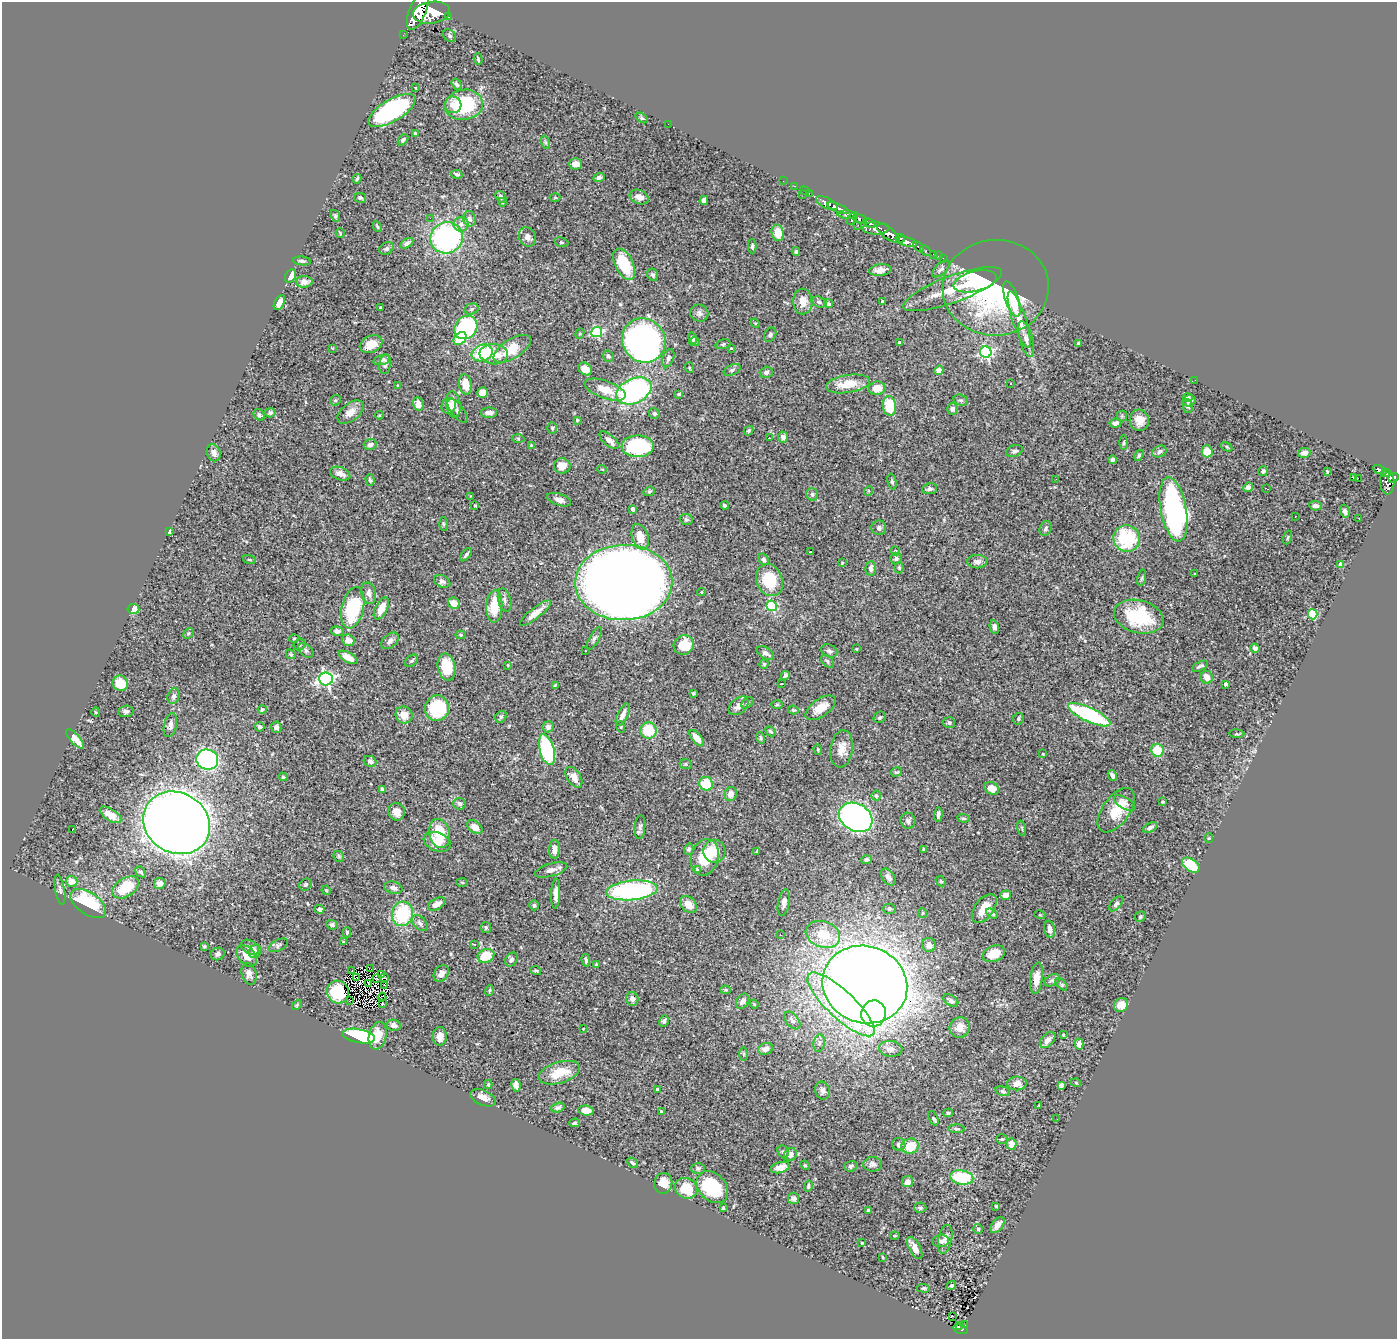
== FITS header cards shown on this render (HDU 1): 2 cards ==
NAXIS1  =                 1395
NAXIS2  =                 1337

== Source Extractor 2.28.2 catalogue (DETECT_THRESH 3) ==
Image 1395 x 1337 px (HDU 1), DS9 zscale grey, 1 PNG px = 1 image px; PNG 1399 x 1341 px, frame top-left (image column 1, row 1337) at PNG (2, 2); each listed source drawn as its Kron ellipse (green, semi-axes under 4 px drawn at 4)
Background 0.93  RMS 0.028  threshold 0.0838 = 3 sigma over >= 5 px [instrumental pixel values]
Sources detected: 484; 3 with non-positive FLUX_AUTO (blend fragments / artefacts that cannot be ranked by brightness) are neither listed nor drawn; the other 481 listed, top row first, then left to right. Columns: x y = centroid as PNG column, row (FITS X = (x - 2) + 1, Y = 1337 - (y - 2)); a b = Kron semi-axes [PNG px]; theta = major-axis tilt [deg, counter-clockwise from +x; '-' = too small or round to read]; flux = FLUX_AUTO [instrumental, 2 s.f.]
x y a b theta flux
418 10 21 8 67 6400
432 13 19 11 8 8300
448 17 3 3 - 96
403 35 2 2 - 7.4
450 36 7 5 -47 3.9
478 59 6 3 -76 2.5
457 84 6 4 -54 3.9
416 88 3 2 - 1.1
453 105 8 8 - 16
464 105 19 15 7 130
392 110 26 11 31 290
642 118 7 4 -33 3.3
668 124 2 2 - 7.5
415 133 4 3 - 2.3
403 140 6 4 49 3.6
545 142 7 4 -71 2.8
575 164 6 5 - 15
457 174 6 4 -14 4.4
599 177 6 4 18 4.9
357 179 5 3 - 2.5
783 181 2 2 - 13
794 186 3 2 - 23
805 191 5 2 - 21
803 194 3 2 - 39
809 194 3 2 - 26
501 197 6 5 - 5.4
555 197 5 3 - 1.9
639 197 10 7 -22 13
360 198 6 5 - 3.4
704 200 4 4 - 6.8
502 202 4 3 - 1.6
827 203 11 5 -26 2200
838 208 11 4 -23 1900
847 215 10 4 -6 540
335 216 6 4 -69 2.6
430 218 2 2 - 29
853 218 7 3 53 630
469 219 8 6 -79 6.9
860 219 7 4 -16 750
870 223 6 4 -22 660
461 224 7 7 - 8.7
858 225 2 2 - 21
377 226 6 3 -63 2.3
876 228 13 6 -1 1900
340 233 5 2 - 1.6
778 233 8 6 -77 24
888 233 13 5 -37 3500
527 237 10 8 -62 11
446 238 16 15 - 360
900 238 5 3 - 520
561 242 7 4 -17 3.1
906 242 10 4 -15 1500
407 243 7 4 31 6.6
752 246 7 3 89 3.5
918 247 6 3 -43 290
386 249 7 6 - 4.6
925 251 6 3 -44 170
796 252 4 3 - 2.6
934 255 4 3 - 64
938 256 3 2 - 17
943 258 2 2 - 8.6
302 261 9 4 -7 4.5
624 264 17 9 -63 80
941 269 11 5 43 6
880 270 11 5 7 13
653 275 6 5 - 4
291 276 7 5 62 16
975 281 22 10 14 89
304 282 8 6 1 12
996 288 53 48 3 370
953 289 52 13 20 67
1012 299 18 6 -71 72
882 301 3 3 - 3.4
803 302 13 9 -87 19
819 302 8 5 -16 4.7
279 303 8 4 62 15
828 304 4 4 - 3.7
380 308 3 2 - 2
471 309 7 5 17 4
699 313 9 8 - 7.7
1019 319 29 6 -71 28
755 323 5 4 - 1.9
466 327 12 10 45 220
597 332 5 5 - 210
580 334 5 4 - 2.5
770 335 7 5 59 4.3
460 338 7 5 46 65
692 338 6 4 -59 4.3
1026 339 18 6 -76 13
644 340 23 21 -54 1000
694 342 5 4 - 4.1
899 342 3 3 - 2
1078 343 4 4 - 1.9
371 344 12 8 24 26
723 344 7 4 16 3.2
332 348 3 2 - 1.4
731 348 4 3 - 1.9
512 349 21 9 32 50
986 352 6 5 - 290
482 353 11 8 20 100
494 354 14 10 -6 22
608 356 6 5 - 3.9
668 358 9 5 70 5.9
381 360 8 4 15 5.6
385 364 10 6 83 6.5
690 368 5 3 - 1.7
585 369 7 6 - 16
732 370 9 5 24 4.9
939 370 5 4 - 13
766 372 6 5 - 5.3
1195 380 3 2 - 1.4
465 384 10 6 -80 31
848 384 22 9 9 39
1011 384 3 2 - 3.2
397 385 2 2 - 1.2
877 388 8 6 11 27
605 390 21 8 -20 36
634 391 18 12 25 410
483 393 6 5 - 13
679 394 4 3 - 2.4
1188 397 5 3 - 4.7
335 400 6 5 - 2.8
961 400 7 5 -18 3.5
1189 401 7 5 17 7.7
418 404 7 5 -78 17
453 404 13 7 -82 13
449 406 8 7 - 20
889 406 10 6 -83 77
1188 406 7 5 -81 3.7
952 409 6 5 - 6.8
458 411 14 6 -51 6.7
350 412 15 8 39 18
270 413 5 5 - 4.4
489 413 8 5 0 11
654 414 5 5 - 5.1
259 415 6 5 - 3.8
379 415 4 3 - 1.7
1122 416 5 5 - 2.8
577 420 4 4 - 2.2
1139 420 10 9 - 21
1115 423 6 4 7 7.4
552 428 6 5 - 2.9
748 431 5 4 - 3.3
783 437 5 5 - 8.8
518 438 6 4 -3 2.6
769 438 3 3 - 3.9
609 440 11 5 -41 15
1124 443 7 3 89 2.7
370 445 6 5 - 6.8
531 445 3 3 - 2
638 446 16 11 0 180
1227 447 6 4 -33 2.4
1015 451 8 5 18 4.7
1159 451 7 5 25 5.4
1207 451 6 5 - 27
214 453 9 7 -69 9.7
1304 453 6 5 - 11
1139 455 6 4 52 3.5
1112 460 4 3 - 4
562 466 8 7 - 21
602 469 5 3 - 1.6
1380 470 7 3 -22 210
1263 471 5 4 - 5.1
1327 471 3 3 - 1.9
1385 473 3 3 - 160
340 474 10 6 -20 14
1354 478 3 2 - 0.66
1358 478 2 2 - 2100
1393 478 5 4 - 590
1056 479 2 2 - 2.9
370 480 6 3 -74 3
892 482 8 4 -78 3.3
1387 482 12 7 -89 910
1248 487 5 4 - 6.4
930 489 8 5 11 5.2
1267 489 3 2 - 1.8
649 491 6 4 20 2.6
868 491 5 3 - 1.6
812 494 6 5 - 4.1
471 496 2 2 - 1.3
559 500 12 6 -19 11
475 505 3 3 - 1.6
725 506 4 3 - 3.8
1316 506 6 4 -4 7
633 509 4 3 - 11
1174 509 32 13 -79 540
1345 511 6 5 - 6.9
1295 516 3 2 - 1.7
1359 518 3 2 - 1.8
686 519 7 5 -22 3.4
443 524 7 4 -88 2.9
879 528 7 7 - 5.7
1046 528 7 6 - 4.4
169 532 4 3 - 2.3
640 537 13 8 -72 31
1288 537 7 3 71 1.7
1127 538 13 13 - 120
810 551 3 2 - 1.6
895 551 4 4 - 2.5
466 555 8 3 50 3.5
896 558 6 5 - 5.8
764 559 6 4 -57 4.9
250 560 6 3 -19 2
977 562 10 6 -1 7.9
842 563 4 3 - 1.7
1341 565 4 4 - 21
871 568 7 5 86 7.6
899 568 5 4 - 2.8
1195 574 3 2 - 1.1
1142 578 8 3 77 2.7
769 580 16 13 -67 69
442 581 8 6 -26 6.4
624 582 49 37 1 4700
701 592 4 4 - 2.3
369 593 11 7 -76 9.5
505 600 12 6 -76 6.7
454 603 6 5 - 19
772 606 5 5 - 160
494 607 16 8 87 61
353 608 21 11 77 150
381 608 12 6 63 28
133 609 6 5 - 30
535 613 19 5 38 18
1313 614 5 5 - 160
1139 617 25 16 -15 120
994 627 7 4 -78 6.9
337 631 6 4 -13 5.5
188 633 6 4 45 2.7
461 635 5 4 - 2.1
294 638 4 3 - 1.7
594 639 12 5 61 5.4
348 640 6 5 - 16
390 641 10 6 41 7
299 645 6 5 - 3.5
684 645 10 9 - 42
1255 648 5 4 - 7.1
857 649 3 2 - 1.2
306 650 8 6 -40 5.3
585 651 2 2 - 1.7
829 651 8 6 -26 5.4
765 653 9 5 -30 8.1
291 654 5 4 - 2.3
348 657 10 5 -29 21
412 661 7 5 39 3.6
827 661 7 5 -42 3.6
764 664 4 4 - 2.4
508 665 4 4 - 1.9
1200 666 9 4 26 5
446 667 14 9 -78 61
785 675 4 3 - 4.1
1207 677 6 6 - 15
326 679 7 6 - 490
120 683 8 7 - 44
781 684 3 2 - 1.8
1226 684 3 3 - 6.9
555 685 4 3 - 1.8
693 693 4 3 - 2.4
174 696 8 6 71 5.6
748 703 7 4 42 3.3
777 705 6 4 2 2.4
738 706 11 7 40 12
437 708 13 12 - 120
821 708 17 9 36 29
262 710 4 4 - 3.2
793 710 5 4 - 2.5
126 711 8 5 3 5.1
96 712 5 4 - 2
623 714 12 5 64 12
404 715 9 8 - 20
1089 715 23 7 -25 200
501 717 6 5 - 3.9
880 717 6 5 - 3.3
1018 719 6 5 - 3.5
949 723 6 5 - 4.7
170 725 12 6 76 8.2
260 727 5 4 - 5.8
276 727 6 5 - 6.7
548 727 5 5 - 6.5
621 727 6 3 -73 1.9
649 730 8 8 - 59
771 731 5 4 - 3.3
1237 734 7 3 -4 2
697 738 10 5 -52 19
760 738 5 4 - 3.3
75 739 12 5 -48 23
818 749 5 4 - 2.1
842 749 19 11 81 24
547 750 16 7 -75 210
1157 750 6 6 - 47
1043 754 4 2 - 1.2
207 760 11 10 - 360
370 761 6 5 - 4.9
686 764 6 5 - 2.7
896 772 6 4 14 2.9
1112 775 5 3 - 6.8
283 777 4 4 - 3.1
574 777 11 7 -56 19
706 784 7 6 - 46
992 788 8 6 -30 16
382 789 4 3 - 5
731 794 7 6 - 12
876 796 5 4 - 4.3
1163 802 3 3 - 1.8
1124 803 12 5 -30 7.7
460 804 6 6 - 6
1116 810 26 13 54 53
397 812 9 8 - 17
938 814 7 4 87 5.3
111 815 12 6 -33 23
856 817 18 13 -30 960
964 818 6 4 -6 2.6
908 821 8 7 - 5.5
176 823 35 30 -30 4200
475 827 8 5 -34 15
640 827 12 5 86 5.6
1150 827 8 4 25 5.9
1022 828 7 3 -77 2.3
72 830 3 2 - 22
439 833 15 10 -76 66
1209 838 4 4 - 2.1
437 842 14 9 -20 22
554 849 9 5 87 13
689 849 5 4 - 4.1
923 850 4 2 - 1.7
714 851 11 11 - 36
757 852 3 3 - 2.3
339 856 6 5 - 2.6
705 857 18 13 74 57
866 860 5 4 - 5.4
1191 865 10 6 -36 72
551 870 17 6 16 11
697 870 4 3 - 6.2
141 872 6 4 -42 3.5
888 877 9 6 -53 7.5
72 881 6 5 - 18
941 881 6 4 -44 2.7
462 882 6 4 -3 2.5
160 883 6 5 - 8
305 885 6 5 - 3.3
126 887 15 9 33 69
393 888 9 6 -14 8.4
60 890 15 5 -80 5.5
326 890 5 4 - 1.8
632 890 26 9 5 330
556 894 15 4 88 12
1006 895 5 4 - 16
784 902 13 6 79 8.8
88 903 20 11 -35 130
437 904 9 5 30 14
688 904 10 7 -46 19
1116 904 9 5 50 5.5
534 905 5 4 - 3.1
984 908 16 9 53 29
319 909 5 4 - 7.8
889 909 6 5 - 3.1
922 913 5 3 - 2.1
403 914 12 10 77 120
992 914 6 4 -30 3.1
1040 915 5 3 - 1.5
1140 917 6 5 - 3.4
420 923 9 6 -46 6.7
332 925 6 4 -24 4.5
486 927 5 5 - 4.1
1050 929 8 5 -82 9.4
347 932 5 4 - 2.6
823 934 18 13 -19 51
780 935 3 2 - 2.8
344 942 4 3 - 1.8
474 944 3 2 - 1.3
278 945 10 5 28 4.4
929 945 7 7 - 12
204 946 3 3 - 2.5
250 947 10 6 -31 10
255 951 7 6 - 9.8
218 954 7 6 - 5.4
994 954 11 7 21 34
247 956 12 8 -47 18
486 956 8 6 21 51
511 959 7 5 53 6.1
586 960 6 3 -79 4
597 965 4 3 - 3.2
371 969 2 2 - 0.88
352 970 2 2 - 1
536 971 5 3 - 2.4
441 973 9 6 55 13
249 974 11 7 -74 9.4
382 975 2 2 - 4.1
384 977 3 3 - 0.2
357 978 3 2 - 1.3
1037 978 16 6 83 19
376 979 3 2 - 1.2
1052 980 8 5 28 3.7
369 983 4 2 - 0.54
1061 984 7 4 -46 2.8
384 985 3 2 - 1.7
865 985 43 38 -20 4500
489 990 5 4 - 2.6
726 990 5 4 - 2.6
338 992 11 11 - 59
382 997 4 2 - 1.3
632 999 7 6 - 9.5
349 1000 2 2 - 2.1
743 1001 8 5 59 11
951 1001 8 5 -31 7.8
382 1004 4 2 - 3
754 1004 4 3 - 1.8
841 1004 44 14 -43 200
297 1005 6 3 47 2
1121 1005 7 6 - 19
874 1014 13 12 - 170
792 1020 10 6 -51 7.4
664 1021 5 4 - 4.4
394 1025 7 5 -11 9.6
960 1027 10 9 - 21
583 1029 3 2 - 1.2
1063 1035 4 3 - 1.9
359 1036 16 7 -11 240
378 1036 14 8 76 30
440 1036 9 7 88 14
1048 1040 9 6 47 11
819 1043 9 5 82 5.6
1079 1044 5 4 - 14
766 1049 7 5 18 11
891 1049 12 8 -4 11
744 1054 7 4 90 3.2
559 1073 21 10 17 50
1017 1083 10 7 0 12
1076 1083 5 3 - 1.7
488 1085 4 3 - 2.2
516 1085 6 4 -80 9.7
1061 1085 4 4 - 8.7
658 1090 4 4 - 12
823 1091 9 7 -76 7.6
1003 1091 7 4 -16 3.4
483 1098 13 7 -23 15
1038 1106 3 2 - 1.5
558 1108 7 4 19 4.4
586 1111 7 5 -9 24
661 1112 4 3 - 2.2
948 1113 5 4 - 2.9
933 1118 8 4 -66 3.2
1057 1119 2 2 - 3.5
574 1123 5 4 - 2.5
957 1129 8 4 -2 3.4
1002 1139 6 4 1 2.6
899 1144 7 6 - 5.6
1011 1144 6 5 - 16
910 1146 9 7 13 40
783 1152 7 5 -65 3.6
790 1154 7 6 - 13
632 1163 6 3 -44 2.9
873 1164 9 7 1 7
805 1165 5 4 - 2.2
851 1166 6 5 - 4.3
780 1167 10 5 15 15
698 1168 7 5 0 4.1
962 1177 12 7 -10 96
908 1182 5 5 - 7.4
663 1183 10 9 - 25
808 1186 5 4 - 3.2
712 1187 18 13 -47 120
686 1188 11 10 - 52
794 1198 6 5 - 7.4
996 1206 4 3 - 1.8
723 1208 3 3 - 2
920 1208 6 5 - 3.3
868 1210 3 3 - 2.7
997 1225 9 5 51 10
978 1229 5 5 - 3
895 1236 4 2 - 1.6
945 1239 14 7 78 10
941 1241 8 6 6 5.1
862 1243 3 2 - 1.7
915 1248 12 5 -62 19
883 1257 3 2 - 1.8
951 1286 5 4 - 3.5
923 1288 7 4 -3 2.7
952 1316 3 2 - 2.6
964 1325 3 2 - 19
960 1326 4 2 - 28
961 1329 8 3 -17 130
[3 non-positive-flux detections neither listed nor drawn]